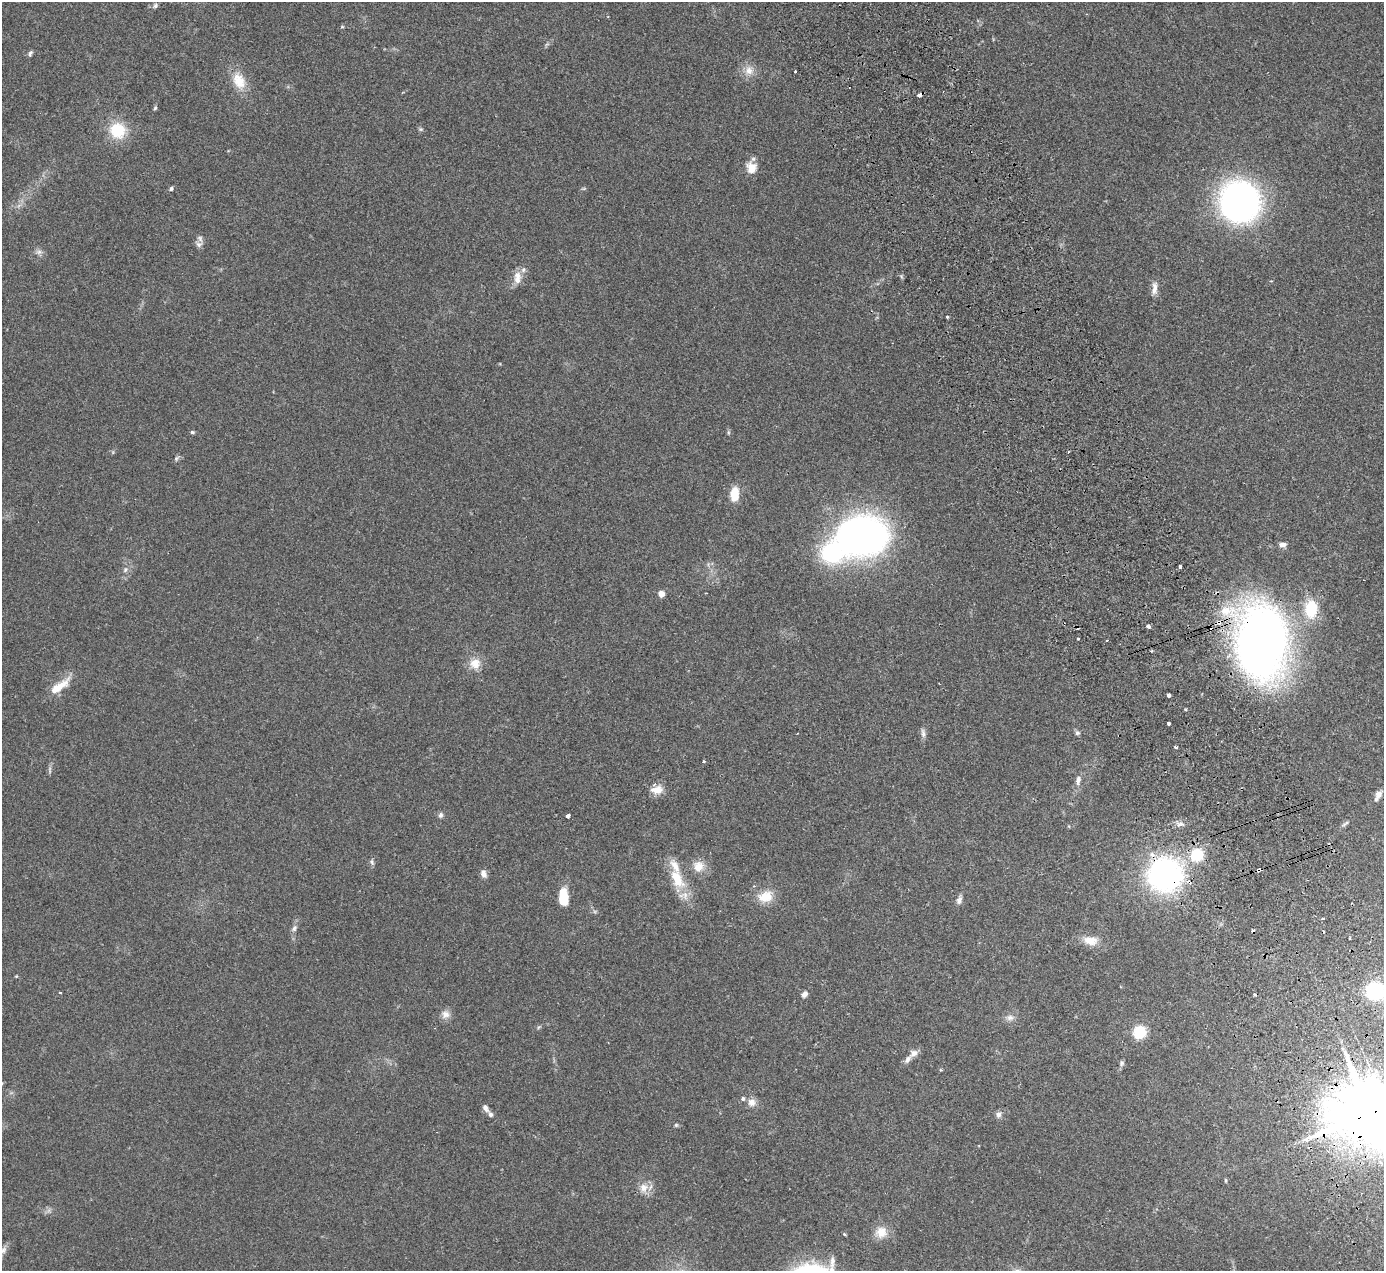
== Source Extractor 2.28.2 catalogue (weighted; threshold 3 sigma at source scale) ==
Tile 6 of 4 x 4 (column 2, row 2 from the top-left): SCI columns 1437-2818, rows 2719-3987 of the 5636 x 5565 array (HDU 1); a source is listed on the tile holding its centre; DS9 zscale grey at full resolution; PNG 1386 x 1273 px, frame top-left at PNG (2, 2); no overlay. Shown black and unused: <1% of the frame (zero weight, under 2 of 3 exposures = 3% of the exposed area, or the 3 px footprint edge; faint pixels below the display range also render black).
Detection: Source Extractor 2.28.2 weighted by HDU 2 'WHT'; one run over the whole footprint, this tile lists its part. Background 0.0772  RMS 0.0083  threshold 0.0374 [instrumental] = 3 sigma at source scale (4.5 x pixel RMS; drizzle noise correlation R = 1.50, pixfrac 1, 0.05/0.05 arcsec/px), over >= 5 px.
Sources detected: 94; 1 too faint to see at this stretch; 7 cosmic-ray / hot-pixel residue — not listed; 5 inside a brighter listed object's ellipse — not listed separately; the other 81 listed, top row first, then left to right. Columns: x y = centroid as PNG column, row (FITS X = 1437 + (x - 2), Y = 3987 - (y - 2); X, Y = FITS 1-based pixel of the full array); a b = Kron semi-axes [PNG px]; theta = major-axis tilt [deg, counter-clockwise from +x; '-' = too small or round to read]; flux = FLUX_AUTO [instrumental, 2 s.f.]
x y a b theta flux
155 6 7 6 - 1.8
342 27 5 4 - 0.88
30 53 8 5 68 1.9
749 70 13 13 - 8.3
795 71 3 3 - 1.6
239 81 25 16 -65 17
920 94 5 3 - 18
155 108 5 5 - 1.2
421 129 6 5 - 1.3
117 130 19 18 - 29
751 168 14 12 -83 10
171 189 6 4 73 1.3
1240 202 28 27 - 360
199 244 10 7 15 2.9
39 252 10 6 -8 2.8
517 277 19 10 87 8.5
1154 288 18 7 84 5.7
947 317 4 3 - 0.97
192 432 6 4 -13 1.3
728 432 6 4 -72 1.1
176 458 8 5 51 1.6
734 494 15 9 83 15
863 536 35 28 5 470
1282 544 8 6 5 4.2
832 553 28 24 -23 71
1180 566 3 3 - 5.6
125 570 8 6 59 2.7
661 594 7 7 - 4.3
1311 609 19 14 87 30
1219 622 7 6 - 4.6
1148 626 4 3 - 7
1078 639 3 3 - 2.2
1261 641 56 39 -80 700
475 663 15 14 - 10
60 686 32 10 36 15
1168 695 4 3 - 8.3
1168 723 3 3 - 3.5
923 733 13 6 -81 3.2
1077 733 6 6 - 1.8
1176 747 4 3 - 3.8
704 762 3 3 - 1.1
1078 780 14 7 84 4.7
657 790 16 11 7 8.9
1378 794 12 8 54 4.5
441 815 7 6 - 2.3
568 815 5 3 - 4.6
1180 824 13 6 -2 3.6
1345 824 11 5 34 2
1197 855 16 15 - 25
372 862 9 5 -81 2
698 866 15 14 - 10
1259 870 5 3 - 5.3
484 874 10 7 -64 4.3
1165 875 25 24 - 250
677 879 31 16 -64 26
563 897 17 9 -89 24
765 897 20 14 13 15
959 900 11 6 71 3.5
1322 919 4 2 - 1.2
294 928 9 7 62 2.9
1090 940 20 12 -9 11
16 976 5 3 - 0.71
1375 991 16 14 -5 53
60 992 4 2 - 0.7
804 994 7 6 - 4.1
445 1014 12 11 - 5.4
1010 1018 10 8 14 3.9
1140 1032 12 11 - 24
914 1053 12 8 32 4.8
1121 1063 8 6 -71 2
752 1102 11 10 - 5.7
485 1108 11 6 -55 3.6
998 1114 8 7 - 3.2
1369 1114 20 16 12 10000
676 1125 6 5 - 1.1
1225 1180 5 3 - 0.88
644 1188 14 12 70 8.6
881 1232 16 15 - 12
844 1234 4 3 - 0.95
2 1251 18 7 46 4.7
832 1265 31 7 84 8.9
Overlapping masked pixels (flux is a lower limit): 6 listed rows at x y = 920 94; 1219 622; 1261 641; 1259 870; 1165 875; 1369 1114
Isophote crosses this tile's border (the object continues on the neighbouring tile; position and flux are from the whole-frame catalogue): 4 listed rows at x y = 1375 991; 1369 1114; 2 1251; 832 1265